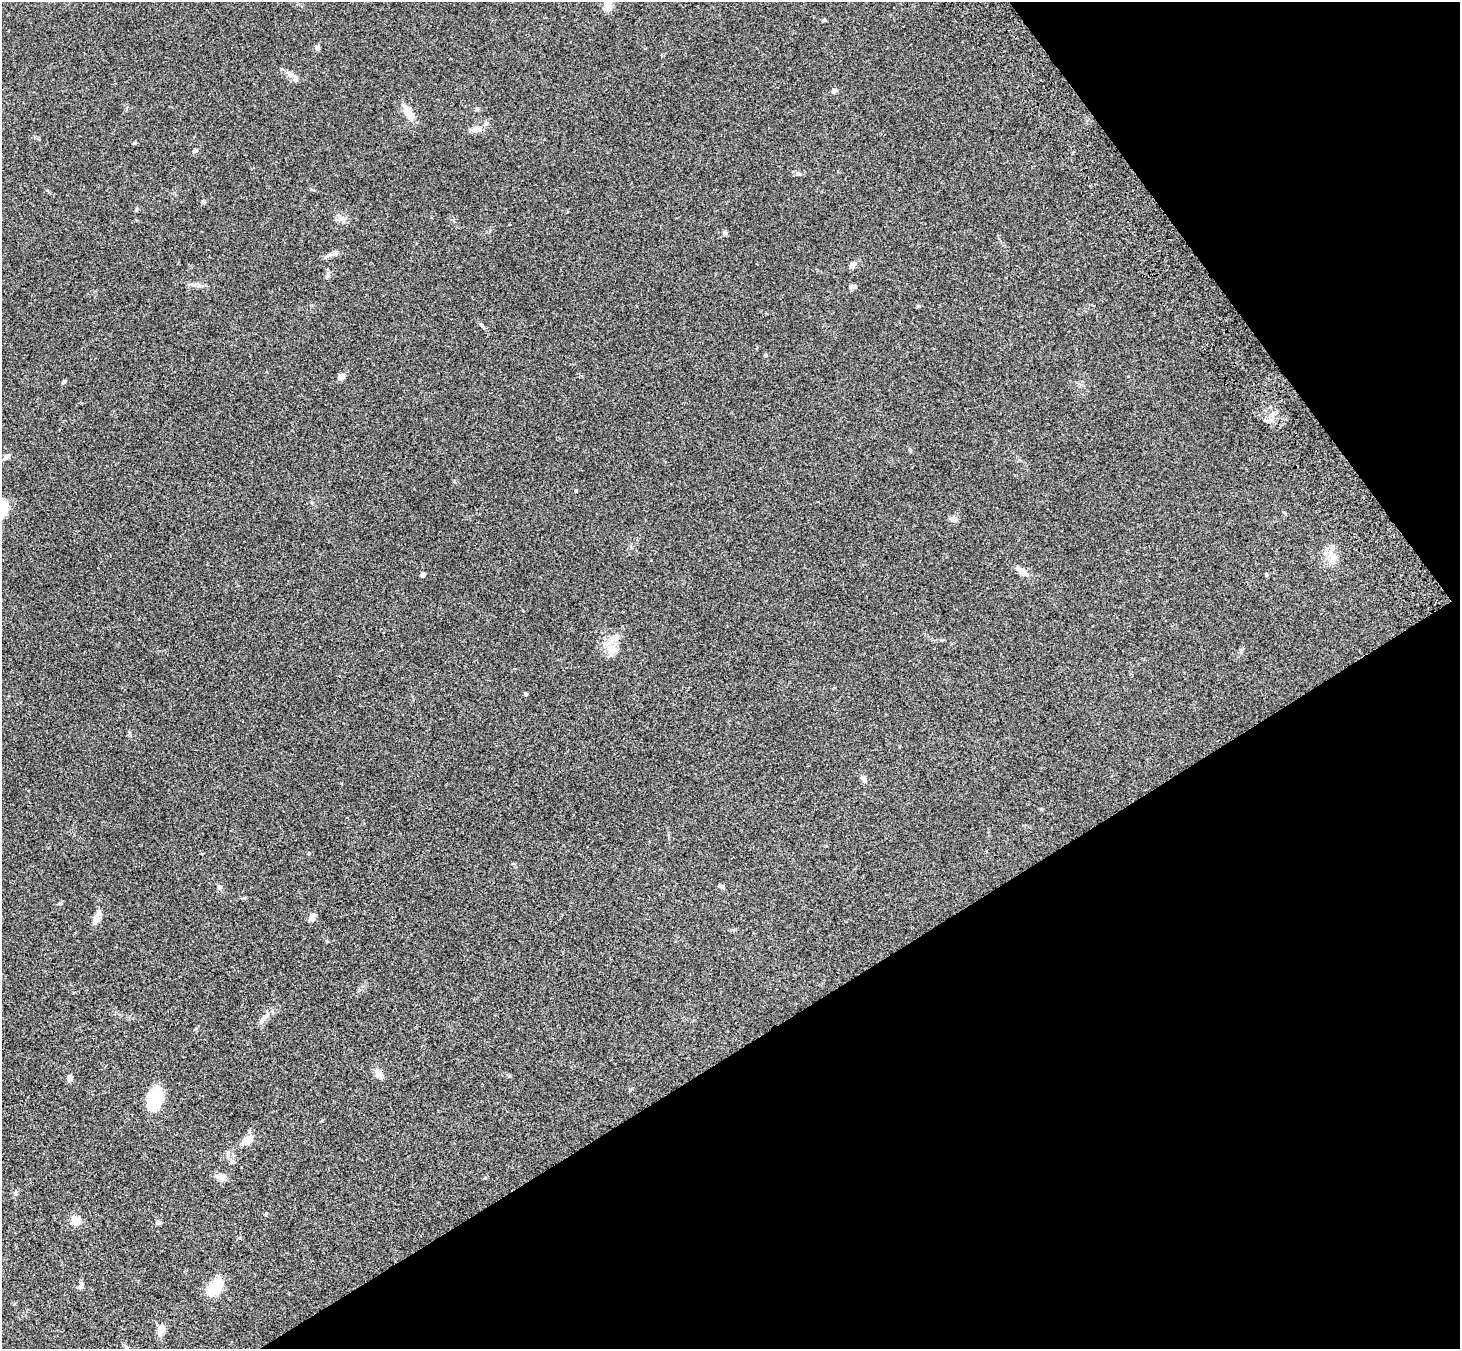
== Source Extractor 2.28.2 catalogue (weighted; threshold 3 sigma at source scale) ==
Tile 12 of 4 x 4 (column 4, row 3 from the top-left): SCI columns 4483-5940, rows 1719-3065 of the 6043 x 5998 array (HDU 1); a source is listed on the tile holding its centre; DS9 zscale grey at full resolution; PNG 1462 x 1351 px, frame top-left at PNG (2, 2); no overlay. Shown black and unused: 30% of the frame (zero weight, under 3 of 4 exposures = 6% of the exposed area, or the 3 px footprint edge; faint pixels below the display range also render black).
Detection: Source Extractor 2.28.2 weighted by HDU 2 'WHT'; one run over the whole footprint, this tile lists its part. Background 0.0413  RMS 0.005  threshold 0.0225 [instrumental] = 3 sigma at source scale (4.5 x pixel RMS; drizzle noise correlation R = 1.50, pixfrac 1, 0.05/0.05 arcsec/px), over >= 5 px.
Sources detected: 50; all 50 listed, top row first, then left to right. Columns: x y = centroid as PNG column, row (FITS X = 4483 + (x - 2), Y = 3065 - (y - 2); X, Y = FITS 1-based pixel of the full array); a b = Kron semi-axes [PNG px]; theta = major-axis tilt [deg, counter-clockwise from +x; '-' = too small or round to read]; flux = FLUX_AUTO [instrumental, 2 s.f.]
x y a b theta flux
608 4 17 10 -81 4.2
317 48 7 6 - 1.1
295 78 12 7 -66 2
834 91 7 5 26 1.1
408 112 21 9 -56 5.2
475 129 16 7 9 2.9
134 143 6 3 18 0.45
195 150 6 5 - 1.1
797 173 7 4 2 0.86
136 210 5 5 - 0.53
725 233 7 5 68 0.83
333 253 16 5 24 2
853 265 10 7 45 1.7
327 276 9 5 70 1.2
199 286 7 4 -18 1.1
853 287 10 5 2 1.3
482 325 9 3 -45 0.84
766 355 5 3 - 0.46
341 376 8 7 - 2.3
64 382 7 4 32 0.73
910 450 5 4 - 0.63
7 456 10 5 41 1.1
953 519 9 8 - 1.7
1332 557 20 10 -67 5.4
1021 571 18 7 -36 3.8
423 575 4 4 - 2.3
1266 575 6 3 -82 0.54
615 638 13 10 39 4.4
611 648 18 10 -44 5.5
526 694 4 3 - 0.64
864 779 10 6 -60 1.9
1041 809 5 3 - 0.41
721 886 8 4 -38 0.83
220 887 6 6 - 1.4
60 903 5 5 - 0.66
312 917 9 8 - 2.2
96 919 15 10 71 3.1
262 1020 14 4 56 1.8
379 1074 11 8 -59 3.2
70 1078 7 6 - 1.7
155 1098 16 10 76 33
247 1141 14 8 29 5.4
228 1154 13 5 -85 1.8
221 1177 12 7 -13 3.7
15 1193 9 4 65 0.92
76 1221 5 5 - 20
159 1222 7 5 -41 0.87
81 1286 10 5 73 1.5
214 1288 17 10 39 17
161 1330 13 9 82 3.5
Overlapping masked pixels (flux is a lower limit): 1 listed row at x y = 379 1074
Isophote crosses this tile's border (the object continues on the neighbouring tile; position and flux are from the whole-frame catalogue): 1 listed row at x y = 608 4
Unlisted compact peaks at least as high as the median listed source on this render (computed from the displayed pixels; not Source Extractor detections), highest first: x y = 203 201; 266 1213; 576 491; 824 20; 309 853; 485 1178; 918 306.